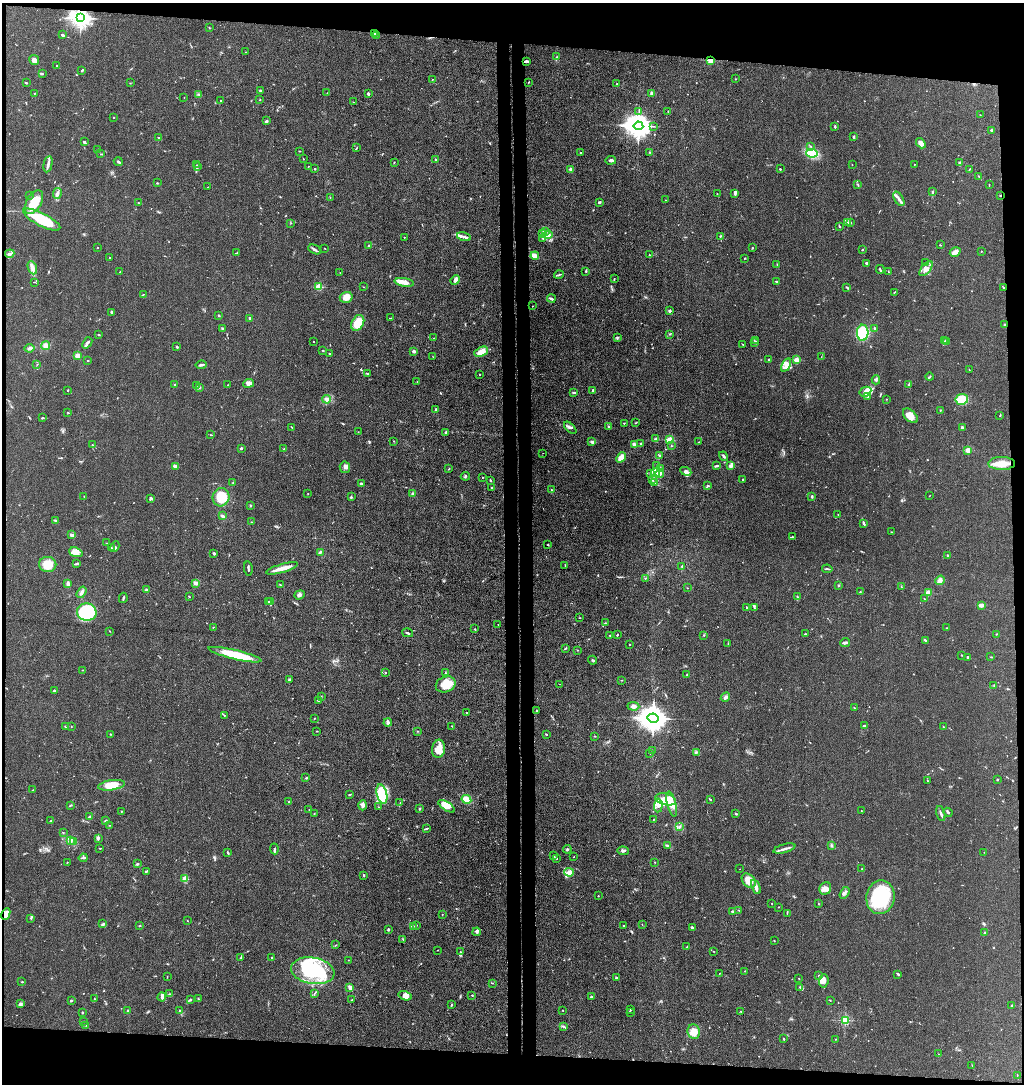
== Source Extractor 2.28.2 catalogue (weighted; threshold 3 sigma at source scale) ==
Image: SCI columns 158-4245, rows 4-4328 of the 4410 x 4332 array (HDU 1 of 3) = the unmasked area's bounding box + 8 px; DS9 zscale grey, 4 x 4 block average (1 PNG px = mean of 4 x 4 image px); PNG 1026 x 1086 px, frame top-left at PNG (2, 3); each listed source drawn as its Kron ellipse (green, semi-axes under 4 px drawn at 4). Shown black and unused: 11% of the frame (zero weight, under 3 of 4 exposures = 5% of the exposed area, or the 3 px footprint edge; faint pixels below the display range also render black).
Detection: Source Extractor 2.28.2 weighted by HDU 2 'WHT'. Background 0.089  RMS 0.0074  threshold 0.0333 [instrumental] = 3 sigma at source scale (4.5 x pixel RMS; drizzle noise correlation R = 1.50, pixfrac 1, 0.05/0.05 arcsec/px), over >= 5 px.
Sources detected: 670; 1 too faint to see at this stretch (4 x 4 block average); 2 inside a brighter object's white glare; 3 cosmic-ray / hot-pixel residue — neither listed nor drawn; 24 coinciding with a brighter row at this scale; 52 inside a brighter listed object's ellipse — not listed separately; of the other 588, all 500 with FLUX_AUTO >= 1.28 (the completeness limit of this list) listed and drawn (88 fainter detections not listed), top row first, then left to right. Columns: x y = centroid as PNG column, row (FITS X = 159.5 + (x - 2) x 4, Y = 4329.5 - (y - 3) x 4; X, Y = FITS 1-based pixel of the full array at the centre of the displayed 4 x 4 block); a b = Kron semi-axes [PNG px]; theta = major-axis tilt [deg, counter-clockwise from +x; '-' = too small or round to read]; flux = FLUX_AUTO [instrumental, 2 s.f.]
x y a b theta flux
80 18 3 3 - 2700
209 28 2 2 - 1.5
374 33 3 2 - 3.9
63 35 3 2 - 7.1
376 35 2 2 - 1.3
245 52 2 2 - 1.4
557 57 2 2 - 3.5
34 60 5 5 - 17
711 60 2 2 - 220
527 61 3 2 - 7
57 65 2 2 - 7.4
82 70 3 2 - 7.4
42 74 3 2 - 3.2
432 79 2 2 - 1.8
736 79 2 2 - 1.7
529 82 2 2 - 1.6
26 83 3 2 - 3.7
130 83 2 2 - 1.6
617 84 2 2 - 1.5
260 90 2 2 - 7.2
34 93 2 2 - 2.6
327 93 2 2 - 1.5
652 93 2 2 - 13
199 94 2 2 - 2.2
368 94 3 2 - 9.1
184 97 2 2 - 1.3
260 99 2 2 - 2.3
220 100 2 2 - 2.2
353 102 2 2 - 1.3
668 111 2 2 - 1.9
639 112 3 2 - 4.3
980 115 2 2 - 2
114 117 2 2 - 2.6
267 121 4 2 - 4.7
638 126 5 4 - 4700
654 126 2 2 - 1.6
835 126 2 2 - 6.1
991 130 3 2 - 4.6
854 137 3 2 - 4.7
159 138 3 2 - 3.7
84 142 3 2 - 4.6
921 143 5 4 - 24
810 146 3 2 - 3.7
356 148 3 2 - 2.2
98 150 2 2 - 1.6
299 151 2 2 - 2.3
649 152 2 2 - 2.1
580 153 2 2 - 8.4
812 153 6 4 -9 140
101 154 2 2 - 1.8
303 159 2 2 - 1.8
435 160 4 2 - 3.7
611 160 5 3 - 12
118 161 4 2 - 5.7
394 162 2 2 - 1.6
960 163 3 2 - 8.5
48 164 8 2 79 16
852 164 2 2 - 1.5
914 164 2 2 - 2
196 165 2 2 - 2.2
197 167 3 2 - 3.9
308 167 2 2 - 2
315 168 2 2 - 1.8
571 169 2 2 - 22
780 169 2 2 - 5.4
969 169 3 2 - 2.1
979 177 4 2 - 2.9
157 183 2 2 - 3.2
857 184 3 2 - 3.5
989 185 3 2 - 2.1
208 187 2 2 - 1.4
932 191 3 2 - 2.8
717 193 2 2 - 1.5
57 194 5 2 - 10
735 194 4 3 - 6.5
29 195 2 2 - 2.1
1001 195 2 2 - 3.2
330 198 2 2 - 1.4
899 199 8 2 -59 12
666 200 2 2 - 1.4
34 202 13 7 59 71
599 202 3 2 - 5.2
139 203 4 2 - 3.2
42 220 20 6 -27 160
851 222 2 2 - 1.6
291 223 2 2 - 2
847 223 3 2 - 3.6
839 226 3 2 - 4.2
546 232 2 2 - 2
542 233 2 2 - 3.2
548 235 4 3 - 9.7
720 236 2 2 - 3.8
404 237 2 2 - 2.5
464 237 7 2 -16 11
543 238 3 2 - 4.9
368 245 2 2 - 2.3
940 245 2 2 - 2.5
97 248 2 2 - 2.3
325 248 2 2 - 1.9
752 248 2 2 - 2.4
315 249 7 3 -28 9.7
862 249 2 2 - 3.9
981 251 2 2 - 3
955 252 6 2 32 38
237 253 4 2 - 3.1
10 254 4 2 - 5.6
649 255 2 2 - 3.4
535 256 4 3 - 34
109 257 2 2 - 2.4
745 258 3 2 - 1.9
926 262 3 2 - 4.1
866 263 2 2 - 6.7
777 264 3 2 - 2.8
32 268 7 4 -68 18
880 269 4 2 - 4.5
926 269 9 4 49 27
586 271 3 2 - 3.3
120 272 3 2 - 3.4
889 272 2 2 - 3.1
340 273 2 2 - 1.7
559 275 5 2 - 6.2
614 279 2 2 - 1.9
455 280 5 3 - 14
776 281 2 2 - 8.2
35 282 2 2 - 1.3
404 282 10 4 -9 31
319 287 2 2 - 210
363 287 2 2 - 1.5
847 287 2 2 - 3
1003 288 4 2 - 3.6
894 292 4 2 - 2.4
143 294 2 2 - 2.1
346 297 6 5 - 35
551 298 4 2 - 7.8
533 306 2 2 - 3.1
670 311 2 2 - 11
111 312 2 2 - 9.3
218 315 2 2 - 4
250 318 2 2 - 37
390 318 2 2 - 1.9
358 323 8 6 62 91
1005 325 2 2 - 4.2
222 328 2 2 - 6
874 328 2 2 - 4
863 333 8 5 88 120
669 334 3 2 - 3.2
98 335 3 2 - 2.2
617 337 3 2 - 3.8
433 338 2 2 - 1.4
313 341 2 2 - 2.4
756 341 2 2 - 1.6
945 341 2 2 - 2.5
754 342 2 2 - 3.3
946 342 3 2 - 4.1
87 343 6 2 51 12
743 344 2 2 - 2
45 346 4 4 - 18
177 347 2 2 - 5.4
29 348 5 3 - 9.7
323 351 2 2 - 2.5
414 351 3 2 - 9.8
481 352 7 4 26 30
329 353 2 2 - 3
78 356 2 2 - 150
433 357 3 2 - 1.6
821 357 2 2 - 1.4
88 360 2 2 - 2.9
769 360 2 2 - 7.6
797 360 2 2 - 150
37 365 2 2 - 1.8
201 365 5 2 - 10
786 365 7 4 62 23
969 369 2 2 - 1.3
368 374 2 2 - 5.8
479 375 2 2 - 1.7
929 377 4 2 - 4.4
876 380 4 2 - 5.7
417 382 2 2 - 1.3
249 383 5 4 - 16
174 385 4 2 - 4.6
196 385 3 2 - 1.5
228 385 2 2 - 2.6
908 385 4 2 - 4.5
199 387 4 3 - 6.2
68 390 2 2 - 2.9
593 390 3 2 - 2.9
574 392 2 2 - 7.6
865 392 6 5 - 23
868 397 2 2 - 1.9
327 399 4 3 - 15
886 399 2 2 - 1.3
962 399 6 5 - 58
436 409 3 2 - 4.3
940 410 2 2 - 2.5
68 412 2 2 - 1.9
1000 415 3 2 - 2.5
910 416 9 5 -44 34
43 418 3 2 - 3.3
624 423 2 2 - 2.3
635 423 2 2 - 2
609 426 4 2 - 3.5
292 427 3 2 - 2.5
570 428 7 4 -43 12
962 428 4 3 - 6.6
358 432 2 2 - 1.8
446 432 3 2 - 7.3
211 435 3 2 - 2.1
656 439 3 2 - 4.8
670 440 2 2 - 250
394 441 2 2 - 2
592 441 3 3 - 6.2
699 442 2 2 - 1.9
641 443 2 2 - 9
92 445 2 2 - 2.1
634 445 4 2 - 15
671 446 2 2 - 3.4
241 448 2 2 - 5.6
284 449 2 2 - 2.6
968 450 2 2 - 120
543 453 2 2 - 1.7
660 455 3 2 - 3.3
724 456 5 2 - 6.1
621 457 6 3 49 35
1002 463 13 6 -1 58
176 466 3 2 - 17
657 466 2 2 - 1.7
716 466 4 2 - 7.9
731 466 2 2 - 41
345 467 6 5 - 14
449 469 3 2 - 2.6
661 469 4 2 - 6
686 471 6 3 -24 13
651 473 3 2 - 4.3
656 473 4 3 - 17
660 474 4 3 - 12
465 476 4 2 - 4.1
482 477 2 2 - 1.7
743 479 3 2 - 2.9
490 480 2 2 - 4.7
652 480 2 2 - 2.3
233 482 2 2 - 1.6
654 482 3 2 - 4.3
361 484 3 2 - 7.9
708 485 3 2 - 4.3
492 487 2 2 - 3.9
552 490 3 2 - 2.6
308 493 2 2 - 1.9
412 494 3 2 - 9.2
929 495 2 2 - 1.4
812 496 3 2 - 4.5
84 497 2 2 - 1.9
221 497 9 8 - 140
351 497 3 2 - 4.2
151 498 4 3 - 6.2
250 506 2 2 - 2.3
838 514 2 2 - 1.8
222 516 3 2 - 11
56 521 3 2 - 4.2
251 522 2 2 - 1.8
863 523 3 2 - 9.4
891 532 2 2 - 1.5
72 535 3 2 - 7.7
792 537 3 2 - 2.7
106 543 2 2 - 1.6
548 545 2 2 - 2.4
115 547 6 2 59 13
111 548 3 2 - 4
76 552 7 4 -21 22
320 552 4 2 - 6.3
214 553 3 2 - 4.9
948 555 3 2 - 5.7
48 564 8 7 - 63
76 564 4 2 - 5
565 565 2 2 - 1.8
682 566 3 2 - 4.5
248 568 7 2 -82 6.6
282 568 16 3 16 35
827 569 5 2 - 4.7
645 578 2 2 - 1.8
940 580 5 3 - 23
196 583 2 2 - 21
68 584 3 2 - 21
281 585 2 2 - 2.7
838 585 2 2 - 4
901 587 2 2 - 1.3
687 588 2 2 - 1.9
146 589 2 2 - 4
82 592 6 2 57 14
860 592 2 2 - 2.1
928 593 2 2 - 140
299 595 5 4 - 11
797 596 2 2 - 1.7
189 597 2 2 - 3.4
123 598 5 2 - 5.6
925 599 2 2 - 2.4
271 601 3 2 - 2.6
268 602 2 2 - 3.1
981 605 4 2 - 20
747 607 2 2 - 5.7
754 607 2 2 - 2.2
87 612 10 9 - 380
579 618 3 2 - 1.9
605 623 3 2 - 3.9
498 625 2 2 - 2.2
213 627 2 2 - 5.2
947 628 2 2 - 2.1
475 629 2 2 - 2.3
110 631 2 2 - 1.4
407 633 5 2 - 6.6
805 634 2 2 - 4.2
996 634 2 2 - 2.2
610 635 2 2 - 3
617 635 2 2 - 4.4
704 635 2 2 - 3.1
925 640 3 2 - 4.4
845 643 5 3 - 8
629 644 2 2 - 4.1
728 644 4 2 - 2.1
565 648 4 2 - 4.5
577 650 2 2 - 1.8
235 655 27 4 -13 140
961 655 2 2 - 2.8
968 657 2 2 - 3.6
991 657 2 2 - 2.1
592 660 4 2 - 4.7
83 670 2 2 - 1.9
385 672 2 2 - 3.4
445 673 3 2 - 2.3
687 674 2 2 - 1.5
289 679 3 2 - 7
622 680 2 2 - 1.7
446 684 10 7 21 56
560 684 2 2 - 4.5
994 685 2 2 - 1.5
54 691 3 2 - 4.5
321 696 2 2 - 1.6
725 697 5 3 - 9.3
318 701 3 2 - 4
633 706 6 4 -5 14
854 707 2 2 - 1.8
537 711 2 2 - 3.9
466 713 2 2 - 6.2
224 715 2 2 - 1.9
314 718 2 2 - 1.8
653 718 5 4 - 4900
388 723 4 3 - 12
66 726 2 2 - 3.4
452 726 2 2 - 1.8
864 726 4 2 - 7
71 727 2 2 - 1.4
944 727 2 2 - 2.2
317 731 2 2 - 2
417 731 2 2 - 2.1
110 734 2 2 - 1.9
546 734 3 2 - 2.6
595 736 2 2 - 3.4
439 749 9 6 82 48
652 751 2 2 - 2
696 752 2 2 - 3.1
650 753 2 2 - 1.8
306 778 3 2 - 4.4
997 779 2 2 - 11
927 781 2 2 - 2
112 785 13 5 9 69
33 790 2 2 - 2
382 794 10 5 -76 140
349 795 2 2 - 3.3
466 799 5 3 - 47
666 799 11 5 -14 54
710 799 2 2 - 3.8
289 802 2 2 - 1.6
400 803 3 2 - 1.9
672 804 13 4 -75 71
70 805 4 2 - 3.7
363 805 5 2 - 21
658 805 7 4 86 20
447 806 9 4 -33 48
378 807 2 2 - 1.3
309 809 2 2 - 1.9
420 809 3 2 - 4.5
861 810 2 2 - 1.5
121 811 2 2 - 1.4
948 812 5 2 - 7
314 813 2 2 - 1.5
736 813 3 2 - 5.1
941 813 8 2 -76 9.8
90 817 4 2 - 9.6
653 819 2 2 - 1.6
51 821 3 2 - 5.3
106 821 3 2 - 4.5
110 825 2 2 - 1.8
680 827 2 2 - 2.4
427 828 3 2 - 4
63 833 2 2 - 1.7
98 838 2 2 - 2.7
70 840 3 2 - 7.8
74 841 2 2 - 3.3
667 845 3 2 - 3.7
831 845 3 2 - 5
100 848 2 2 - 2.6
274 849 5 2 - 6.6
567 849 4 2 - 5
784 849 11 2 15 14
623 851 6 3 -3 8.8
984 852 2 2 - 1.9
228 853 4 2 - 4.8
554 855 2 2 - 1.6
574 857 2 2 - 1.3
83 858 4 2 - 5.1
557 858 2 2 - 1.4
67 862 2 2 - 1.9
655 862 2 2 - 1.5
137 864 3 2 - 5.6
740 869 2 2 - 2.1
862 869 2 2 - 2.7
146 872 3 2 - 3.9
569 872 5 4 - 20
364 875 3 2 - 4.6
185 879 2 2 - 140
749 881 8 6 -46 50
756 887 7 3 -67 14
825 889 6 5 - 24
845 893 6 2 58 9.2
598 896 2 2 - 2
880 897 17 14 81 310
772 903 2 2 - 1.4
819 904 2 2 - 2.2
779 907 2 2 - 2
739 910 2 2 - 1.3
732 912 3 2 - 5.4
787 913 2 2 - 2.3
6 914 6 3 64 31
442 914 2 2 - 4
31 918 3 2 - 4
187 921 2 2 - 1.4
103 924 3 2 - 3.7
417 925 2 2 - 1.5
642 925 2 2 - 1.5
140 926 2 2 - 2.4
413 926 2 2 - 2.6
624 926 3 2 - 2.8
692 927 3 2 - 5.8
388 929 3 2 - 5.9
477 932 4 3 - 7.7
984 933 4 2 - 4.2
403 939 2 2 - 1.5
774 940 2 2 - 2.2
336 945 2 2 - 1.5
687 947 2 2 - 12
437 950 2 2 - 1.5
713 951 2 2 - 1.6
460 952 3 2 - 2.6
241 957 3 2 - 3
272 957 2 2 - 1.9
348 960 2 2 - 1.4
313 971 22 13 -10 340
745 971 2 2 - 1.5
720 973 2 2 - 1.4
898 974 4 2 - 6.7
819 975 2 2 - 4.2
167 977 3 2 - 1.3
616 977 3 2 - 3.7
799 978 2 2 - 1.3
824 981 7 5 84 18
22 982 2 2 - 8
492 983 2 2 - 1.8
350 987 3 2 - 19
800 987 2 2 - 3.1
314 993 3 2 - 3.6
169 994 3 2 - 4.5
472 995 2 2 - 3
405 996 7 4 -17 24
162 997 4 3 - 11
591 997 2 2 - 6.3
94 998 3 2 - 1.8
190 999 4 2 - 4.5
198 999 2 2 - 3.5
71 1000 2 2 - 4.7
351 1000 2 2 - 4.1
830 1000 2 2 - 1.9
21 1004 4 3 - 7.2
452 1004 3 2 - 2.9
1012 1005 3 2 - 4.6
630 1009 3 2 - 4.4
128 1010 2 2 - 2.9
563 1010 2 2 - 1.7
179 1011 2 2 - 2
741 1011 2 2 - 2
82 1012 2 2 - 5.5
630 1012 2 2 - 2.3
845 1020 2 2 - 420
83 1021 2 2 - 3.9
86 1025 2 2 - 3.7
563 1026 3 2 - 3
694 1032 7 6 - 43
784 1039 2 2 - 4.4
835 1039 2 2 - 1.3
939 1054 2 2 - 1.6
972 1065 2 2 - 1.7
1017 1075 2 2 - 2.1
Overlapping masked pixels (flux is a lower limit): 6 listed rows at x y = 80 18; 374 33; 711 60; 1001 195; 1005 325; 6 914
Diffuse or blended objects may show on this block-average render without a row.